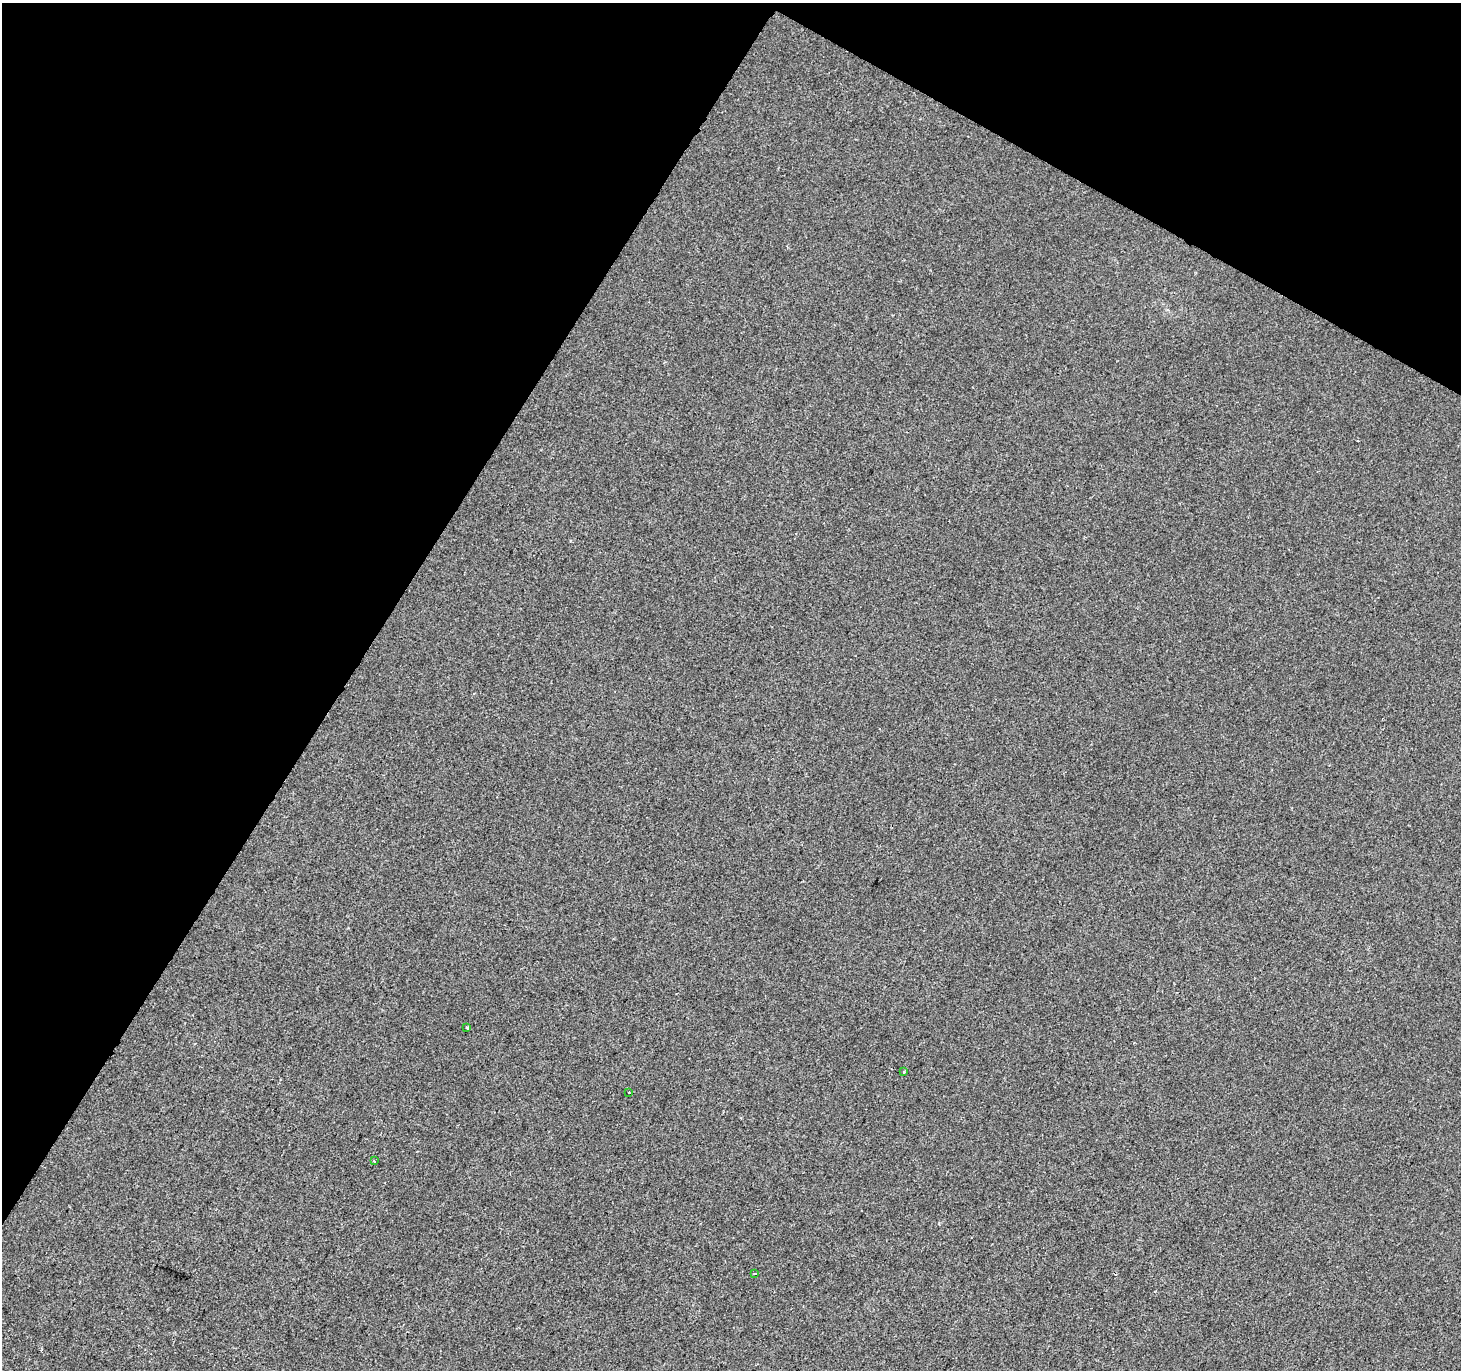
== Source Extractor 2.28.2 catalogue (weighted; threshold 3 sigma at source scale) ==
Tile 2 of 4 x 4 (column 2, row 1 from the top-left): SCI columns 1467-2925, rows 4363-5730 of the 5844 x 5924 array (HDU 1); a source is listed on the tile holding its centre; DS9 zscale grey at full resolution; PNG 1463 x 1372 px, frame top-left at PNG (2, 3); each listed source drawn as its Kron ellipse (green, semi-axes under 4 px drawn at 4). Shown black and unused: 31% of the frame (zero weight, under 2 of 3 exposures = <1% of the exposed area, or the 3 px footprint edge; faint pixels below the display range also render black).
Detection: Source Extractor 2.28.2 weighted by HDU 2 'WHT'; one run over the whole footprint, this tile lists its part. Background -5.35e-04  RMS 0.0042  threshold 0.019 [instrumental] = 3 sigma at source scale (4.5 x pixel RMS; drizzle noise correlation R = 1.50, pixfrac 1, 0.0396/0.0396 arcsec/px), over >= 5 px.
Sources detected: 5; all 5 listed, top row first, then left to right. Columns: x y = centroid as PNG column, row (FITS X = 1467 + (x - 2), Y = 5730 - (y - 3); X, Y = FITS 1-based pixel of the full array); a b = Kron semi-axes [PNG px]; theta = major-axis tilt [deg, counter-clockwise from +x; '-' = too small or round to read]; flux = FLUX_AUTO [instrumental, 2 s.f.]
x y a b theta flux
467 1028 3 3 - 0.89
904 1071 3 2 - 0.49
629 1092 3 3 - 1.1
374 1161 3 2 - 0.4
755 1273 3 2 - 0.49